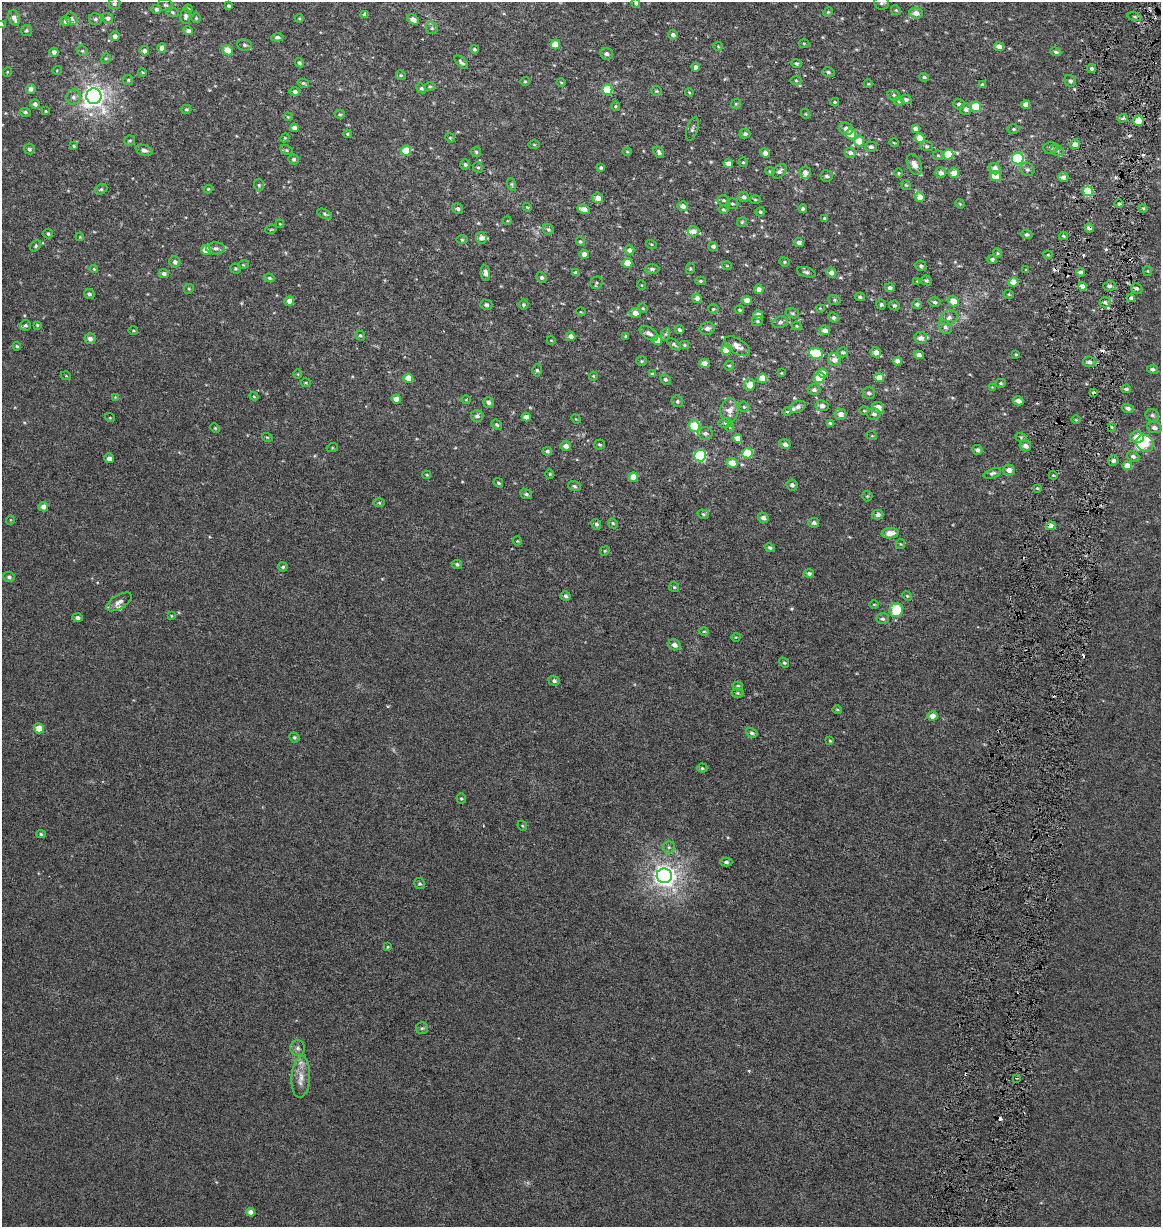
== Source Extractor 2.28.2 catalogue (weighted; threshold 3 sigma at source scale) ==
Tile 10 of 4 x 4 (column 2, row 3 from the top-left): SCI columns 1446-2604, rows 1226-2450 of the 5150 x 4910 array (HDU 1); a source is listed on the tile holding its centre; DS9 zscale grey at full resolution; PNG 1163 x 1229 px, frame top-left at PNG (2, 2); each listed source drawn as its Kron ellipse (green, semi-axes under 4 px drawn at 4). Shown black and unused: <1% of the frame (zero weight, under 3 of 6 exposures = <1% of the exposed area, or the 3 px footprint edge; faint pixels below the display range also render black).
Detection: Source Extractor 2.28.2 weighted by HDU 2 'WHT'; one run over the whole footprint, this tile lists its part. Background 0.00109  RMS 0.0025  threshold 0.0103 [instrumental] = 3 sigma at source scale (4.09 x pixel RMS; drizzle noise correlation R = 1.36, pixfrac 0.8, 0.0396/0.0396 arcsec/px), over >= 5 px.
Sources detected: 439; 6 cosmic-ray / hot-pixel residue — neither listed nor drawn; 10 inside a brighter listed object's ellipse — not listed separately; the other 423 listed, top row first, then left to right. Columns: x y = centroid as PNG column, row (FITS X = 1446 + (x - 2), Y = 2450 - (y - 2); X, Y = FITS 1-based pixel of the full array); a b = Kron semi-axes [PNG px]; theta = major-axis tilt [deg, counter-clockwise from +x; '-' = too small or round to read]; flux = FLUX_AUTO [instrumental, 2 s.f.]
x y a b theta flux
636 3 5 4 - 0.45
882 3 7 6 - 0.58
114 4 6 5 - 0.53
165 5 7 6 - 0.54
228 6 3 3 - 0.39
156 9 5 4 - 0.61
188 9 4 4 - 0.25
896 10 5 4 - 0.28
172 12 6 5 - 0.41
828 12 5 4 - 0.27
916 13 7 5 -6 1.5
365 14 4 4 - 0.83
185 16 7 5 88 0.61
1134 17 7 3 -9 0.35
14 18 8 5 -68 1.4
108 18 5 5 - 0.68
196 18 4 4 - 0.27
299 18 4 4 - 0.23
71 19 7 5 -43 0.7
95 19 6 6 - 0.54
413 19 6 4 -32 1.1
66 21 5 5 - 0.89
2 25 4 3 - 0.23
432 28 6 5 - 0.43
26 31 5 5 - 0.37
188 31 5 4 - 0.85
673 35 5 4 - 0.72
115 36 5 4 - 0.92
277 37 6 4 4 0.57
804 43 5 3 - 0.23
245 45 7 5 -9 0.53
555 45 5 4 - 3.8
718 46 4 4 - 0.25
999 47 5 4 - 1.3
162 48 5 4 - 1.6
474 49 4 4 - 0.45
228 50 5 5 - 3.1
82 51 6 5 - 0.32
144 51 5 4 - 0.8
54 52 4 4 - 1
1056 52 5 4 - 0.45
606 54 6 5 - 0.8
106 59 5 4 - 0.32
461 62 8 4 -44 0.57
299 63 5 4 - 0.48
796 63 5 4 - 0.46
696 67 4 4 - 0.8
1091 68 4 4 - 0.72
57 70 5 3 - 0.18
7 72 5 3 - 0.2
143 72 4 3 - 0.22
828 72 6 5 - 0.44
401 75 5 4 - 0.33
924 77 4 4 - 0.47
128 80 5 5 - 0.32
796 80 5 3 - 0.25
525 81 4 4 - 0.25
1070 81 6 5 - 0.54
561 82 5 3 - 0.22
303 83 6 4 -14 0.39
868 84 4 4 - 0.23
982 85 4 4 - 0.35
430 86 5 3 - 0.29
421 88 5 4 - 0.46
31 89 5 5 - 1
607 89 5 5 - 9.1
656 91 5 4 - 0.29
295 92 5 4 - 0.71
689 92 4 3 - 0.2
894 95 6 5 - 0.43
94 96 8 7 - 160
73 97 7 7 - 0.85
906 99 5 4 - 0.55
899 101 5 4 - 0.29
835 102 4 3 - 0.29
35 104 5 5 - 0.74
736 104 5 4 - 0.31
959 104 6 5 - 0.63
1026 105 4 4 - 2
615 106 5 3 - 0.25
976 107 5 5 - 5.8
186 109 5 4 - 0.35
966 109 6 6 - 0.87
45 111 3 2 - 0.18
25 112 6 4 -9 0.43
340 114 5 4 - 0.33
806 114 5 3 - 0.2
288 117 4 3 - 0.18
1122 118 5 4 - 0.37
1138 121 5 5 - 2.9
294 128 4 4 - 1.1
915 128 4 4 - 0.84
692 129 12 5 72 0.65
846 129 7 6 - 1.2
1013 129 6 5 - 0.38
347 134 4 3 - 0.27
745 134 5 4 - 0.53
851 134 5 5 - 3.1
285 138 5 4 - 0.26
450 138 5 4 - 0.26
920 138 5 4 - 4
130 141 5 5 - 0.35
859 141 5 5 - 3.3
894 143 5 3 - 0.19
534 144 5 3 - 0.22
1075 144 5 4 - 1.8
74 146 4 4 - 0.26
926 146 6 5 - 0.41
871 147 6 5 - 0.64
1050 148 7 6 - 0.56
29 149 5 5 - 0.67
144 150 9 5 -19 0.91
287 150 7 4 -27 0.41
406 151 5 5 - 5.5
1057 151 7 5 -28 0.56
476 152 5 5 - 0.35
627 152 5 3 - 0.2
659 152 6 4 -54 0.63
765 153 5 4 - 1.5
850 153 5 5 - 0.75
948 154 5 5 - 7.8
938 155 5 5 - 0.32
293 159 5 5 - 0.53
1018 159 6 6 - 28
743 162 4 4 - 0.27
728 163 5 4 - 1.6
465 164 5 5 - 0.49
914 165 11 6 -63 1.7
478 167 5 4 - 0.31
601 168 4 4 - 0.36
995 169 6 5 - 1.7
1027 169 7 6 - 0.67
770 171 4 4 - 0.25
779 171 8 6 47 0.74
805 173 6 5 - 1.1
898 173 5 3 - 0.21
941 173 5 5 - 1.1
954 173 5 5 - 2.2
826 176 6 5 - 0.57
995 176 5 5 - 4.4
1063 177 5 5 - 1.1
511 184 6 4 -74 0.36
259 185 6 5 - 0.36
906 185 5 4 - 0.33
101 189 7 4 29 0.39
208 189 4 3 - 0.24
1088 191 5 5 - 12
743 197 5 5 - 0.65
920 197 5 4 - 3.2
598 198 5 5 - 1.8
724 200 6 5 - 0.4
755 200 6 4 -1 0.32
732 204 6 5 - 0.41
960 204 5 3 - 0.24
1119 204 4 3 - 0.27
683 206 5 5 - 1.1
527 207 4 3 - 0.21
1143 208 4 3 - 0.24
458 209 6 5 - 0.55
584 209 6 4 -17 1.6
723 209 5 4 - 0.35
803 209 4 4 - 0.52
760 212 5 4 - 0.38
325 214 8 4 -26 0.42
824 218 4 3 - 0.23
507 221 5 3 - 0.2
742 222 5 4 - 0.31
280 224 4 3 - 0.19
1089 228 4 4 - 0.94
271 229 6 3 20 0.23
548 229 6 5 - 0.45
693 231 6 5 - 1.2
48 234 5 5 - 0.42
1027 234 5 4 - 0.52
1063 236 4 3 - 0.28
80 237 4 3 - 0.19
481 238 6 5 - 1.1
462 240 6 4 -1 0.28
580 242 5 4 - 0.34
799 243 5 4 - 1.1
651 244 5 3 - 0.26
36 246 6 4 44 0.36
713 246 5 4 - 0.61
215 248 9 6 -1 0.84
206 250 5 4 - 4.7
629 250 5 5 - 0.89
997 253 5 4 - 0.27
584 254 4 4 - 1.4
1048 255 4 4 - 0.26
992 259 4 4 - 0.59
175 262 5 5 - 0.93
784 262 5 4 - 0.32
628 263 5 4 - 4.2
243 265 5 3 - 0.22
727 266 5 3 - 0.18
921 266 6 5 - 0.52
94 269 4 4 - 0.29
235 269 5 5 - 0.34
652 269 7 4 -1 0.59
690 269 5 4 - 0.26
1026 270 3 3 - 0.23
1148 271 5 4 - 0.26
806 272 9 5 -18 0.49
1081 272 4 4 - 0.99
164 273 5 4 - 0.74
485 273 8 4 -82 0.92
576 273 4 4 - 0.76
831 273 5 5 - 1.4
269 278 5 4 - 0.39
541 278 5 5 - 0.49
926 280 5 4 - 0.42
701 281 5 4 - 0.36
917 281 4 3 - 0.17
1014 282 4 4 - 4
596 283 6 6 - 0.46
641 285 5 3 - 0.16
1082 286 4 4 - 2.1
1109 286 6 5 - 0.65
890 288 5 4 - 0.7
1137 288 6 4 -31 0.52
189 289 5 4 - 0.31
759 289 5 4 - 1.3
89 294 5 4 - 0.56
1009 294 5 4 - 0.26
860 297 5 4 - 0.4
697 298 5 4 - 1.1
1131 298 4 3 - 0.63
747 300 4 4 - 2.2
834 300 6 5 - 0.36
289 301 5 4 - 1.2
953 301 5 5 - 2.7
934 302 6 5 - 0.57
1105 302 5 5 - 0.52
881 304 5 5 - 0.36
917 304 5 4 - 0.57
486 305 6 5 - 0.5
523 305 5 5 - 0.32
894 305 5 5 - 0.44
643 308 5 4 - 0.27
820 308 4 3 - 0.18
713 309 5 4 - 0.3
739 310 5 3 - 0.27
581 312 5 3 - 0.18
635 313 5 5 - 1.5
792 313 7 5 -16 0.43
758 315 5 4 - 1.7
833 318 5 5 - 0.48
949 318 9 7 21 0.76
757 321 6 4 21 0.4
780 322 7 5 18 0.69
25 325 5 5 - 0.48
37 325 4 4 - 0.25
796 326 5 4 - 0.26
945 327 7 6 - 0.73
707 328 8 6 13 0.88
679 330 5 4 - 0.5
825 330 5 5 - 1.4
133 331 5 3 - 0.25
649 333 10 5 -32 1.1
666 334 6 4 70 0.39
360 335 5 4 - 0.35
571 336 5 4 - 1.1
626 336 4 3 - 0.31
921 338 6 6 - 1.2
90 339 5 5 - 1
551 340 4 3 - 0.17
657 340 5 4 - 3.4
674 344 8 4 -40 0.48
684 345 4 4 - 0.26
17 346 4 4 - 0.32
737 346 14 7 -32 1.6
726 350 5 5 - 5.4
843 352 5 5 - 0.41
876 352 5 5 - 1.7
816 353 7 5 -12 9.3
1016 354 4 3 - 0.24
919 355 5 4 - 1.1
834 360 6 6 - 1.4
642 361 5 4 - 0.31
897 361 4 4 - 1.3
1089 362 6 5 - 0.86
704 363 5 4 - 1.3
729 366 5 4 - 0.31
1153 369 5 4 - 0.63
537 370 6 4 -87 0.45
781 373 4 4 - 0.2
823 373 5 4 - 1.9
298 374 5 3 - 0.19
652 374 4 3 - 0.37
66 376 5 3 - 0.19
593 376 4 4 - 0.24
879 377 5 4 - 2.3
408 378 5 4 - 3.7
762 378 5 4 - 3.8
820 378 5 5 - 8.4
665 379 5 4 - 0.56
306 383 5 4 - 0.26
1000 383 5 4 - 0.32
749 385 6 5 - 2.3
992 387 3 3 - 0.16
1126 389 5 4 - 0.47
814 390 6 5 - 0.69
869 393 6 5 - 0.58
1094 393 4 3 - 0.62
254 396 4 4 - 0.27
115 397 3 3 - 0.15
396 399 5 4 - 2.2
466 400 5 3 - 0.19
677 401 6 5 - 0.48
1018 401 5 4 - 1.3
488 402 5 5 - 0.78
822 406 6 5 - 0.85
744 407 5 5 - 0.4
798 407 8 5 23 0.75
878 408 6 5 - 2
1128 408 6 4 -17 0.65
729 411 12 9 85 2.1
864 411 5 3 - 0.22
787 412 5 3 - 0.23
840 414 6 5 - 1.6
874 414 6 6 - 0.71
1152 415 7 6 - 0.6
477 416 6 6 - 0.72
526 417 4 4 - 1.5
110 418 5 3 - 0.18
576 419 5 4 - 0.21
1076 420 5 3 - 0.19
725 423 6 4 -1 0.43
830 423 4 4 - 0.26
497 425 6 4 -38 0.36
694 426 6 5 - 8.7
1112 427 3 2 - 0.37
215 428 5 3 - 0.22
730 428 4 3 - 0.2
1154 428 7 5 -10 0.9
705 433 7 6 - 0.72
872 436 5 3 - 0.19
267 437 5 3 - 0.21
1021 437 6 3 -19 0.26
1137 437 7 6 - 2.9
737 438 5 4 - 1.7
1145 443 9 8 - 4.4
600 444 5 5 - 0.34
785 444 5 5 - 0.92
566 446 5 5 - 1.3
1025 446 6 5 - 1.1
332 448 5 3 - 0.23
977 450 5 5 - 0.74
547 451 5 4 - 0.44
747 453 5 5 - 8.1
700 456 6 6 - 26
1133 456 6 5 - 0.72
109 458 5 5 - 0.98
1113 460 5 5 - 0.63
732 463 5 5 - 2.8
1127 466 5 4 - 2.3
1009 470 6 5 - 1.5
992 473 9 5 19 0.54
550 474 4 4 - 0.26
427 475 4 4 - 0.22
1053 475 4 3 - 0.26
633 477 5 4 - 3.5
498 483 5 3 - 0.33
792 485 5 5 - 0.64
574 486 6 5 - 0.46
1037 488 4 3 - 0.22
526 494 6 5 - 0.5
867 496 5 5 - 0.32
379 503 6 4 1 0.3
43 507 5 4 - 1.3
703 514 6 4 -16 0.38
878 515 6 5 - 0.76
763 518 5 5 - 1.2
10 520 5 3 - 0.18
613 523 5 4 - 0.34
814 523 5 5 - 0.61
596 524 5 4 - 0.44
1051 526 4 4 - 3.1
890 533 8 5 6 2.2
517 541 4 4 - 0.22
900 544 5 4 - 0.25
770 548 5 4 - 0.46
605 551 5 4 - 0.25
457 564 5 4 - 0.47
283 567 5 4 - 0.39
809 573 5 4 - 0.56
9 577 6 5 - 0.56
674 587 5 5 - 0.34
565 596 5 5 - 0.65
907 596 5 4 - 0.28
119 602 14 6 31 1.4
874 604 4 3 - 0.19
896 610 7 6 - 7.1
171 616 4 3 - 0.2
78 618 5 4 - 0.67
882 619 6 5 - 0.54
704 631 5 3 - 0.24
736 637 4 3 - 0.17
674 645 6 5 - 1.2
784 663 5 4 - 0.35
554 681 6 5 - 0.61
738 686 5 4 - 0.35
737 693 6 5 - 0.35
837 709 5 3 - 0.27
932 716 5 5 - 2.2
39 728 5 4 - 3.8
752 733 6 4 -31 0.48
294 737 5 4 - 0.38
830 741 4 4 - 0.23
702 768 5 4 - 0.37
461 798 5 4 - 0.31
522 826 5 3 - 0.24
41 834 4 4 - 0.34
669 847 6 6 - 0.51
726 862 6 4 -1 0.46
664 876 7 7 - 170
420 884 6 5 - 0.46
388 947 4 3 - 0.21
422 1028 6 6 - 0.45
298 1048 7 7 - 0.79
301 1077 21 9 86 2.6
1016 1078 4 2 - 0.25
251 1212 4 4 - 2
Overlapping masked pixels (flux is a lower limit): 5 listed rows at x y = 1075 144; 1088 191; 1089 228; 1082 286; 1051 526
Isophote crosses this tile's border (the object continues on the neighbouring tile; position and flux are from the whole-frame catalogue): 3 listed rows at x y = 636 3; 882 3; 2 25